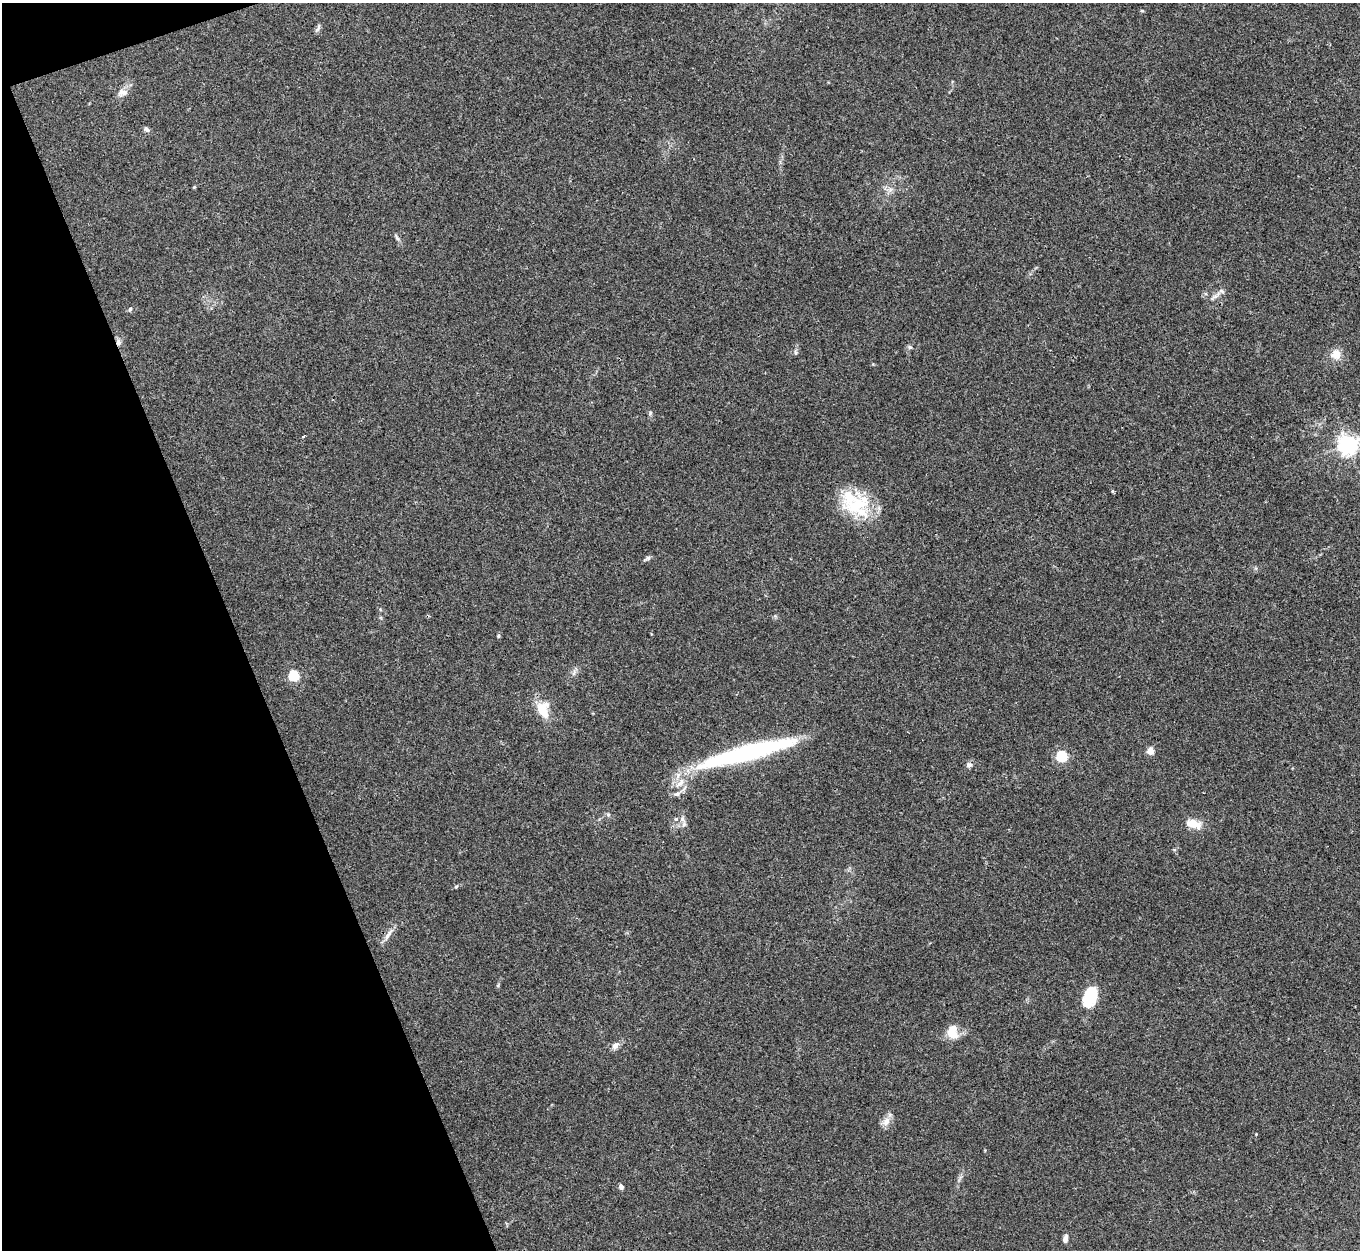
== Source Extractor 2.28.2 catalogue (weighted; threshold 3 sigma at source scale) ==
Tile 5 of 4 x 4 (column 1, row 2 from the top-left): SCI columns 13-1370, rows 2784-4031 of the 5454 x 5439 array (HDU 1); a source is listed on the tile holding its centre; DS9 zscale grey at full resolution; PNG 1362 x 1252 px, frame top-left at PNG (2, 3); no overlay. Shown black and unused: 18% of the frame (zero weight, under 3 of 4 exposures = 1% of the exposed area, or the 3 px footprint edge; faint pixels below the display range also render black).
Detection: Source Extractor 2.28.2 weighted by HDU 2 'WHT'; one run over the whole footprint, this tile lists its part. Background 0.0606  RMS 0.0052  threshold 0.0236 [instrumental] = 3 sigma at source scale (4.5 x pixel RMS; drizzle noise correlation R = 1.50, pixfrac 1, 0.05/0.05 arcsec/px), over >= 5 px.
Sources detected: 43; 5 inside a brighter listed object's ellipse — not listed separately; the other 38 listed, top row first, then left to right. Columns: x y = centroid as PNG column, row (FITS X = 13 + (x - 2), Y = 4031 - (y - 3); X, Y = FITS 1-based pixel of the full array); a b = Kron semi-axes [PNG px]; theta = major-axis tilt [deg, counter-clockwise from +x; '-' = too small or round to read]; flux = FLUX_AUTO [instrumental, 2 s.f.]
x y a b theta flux
1142 11 5 3 - 0.51
318 27 12 4 68 1.2
122 92 14 9 16 3.5
146 129 8 6 -44 1.4
194 187 4 4 - 0.46
397 237 12 4 -60 1.2
1215 296 10 5 35 1.9
130 309 5 4 - 0.83
118 342 9 6 -73 1.8
910 347 6 5 - 0.89
796 353 6 5 - 0.89
1336 354 12 11 - 5.4
650 413 6 3 73 0.71
303 437 4 2 - 0.51
1348 444 7 6 - 280
1113 492 3 3 - 1.2
856 506 46 22 21 24
647 558 10 4 30 1.1
498 636 5 4 - 0.63
574 672 10 4 57 1.4
293 676 5 5 - 42
543 710 19 13 -80 11
1150 751 4 4 - 12
747 753 102 14 15 85
1061 756 5 5 - 47
969 765 8 7 - 1.7
680 783 16 7 50 5
608 815 6 5 - 0.95
682 819 8 6 -87 1.9
1193 824 22 10 -15 6.4
456 887 5 4 - 0.61
389 934 23 4 54 2.8
1090 996 21 12 70 19
953 1029 16 11 45 6.7
615 1045 11 7 42 2.5
886 1121 13 8 64 3.7
621 1187 6 5 - 1.5
1065 1239 9 5 79 2.4
Overlapping masked pixels (flux is a lower limit): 1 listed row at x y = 118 342